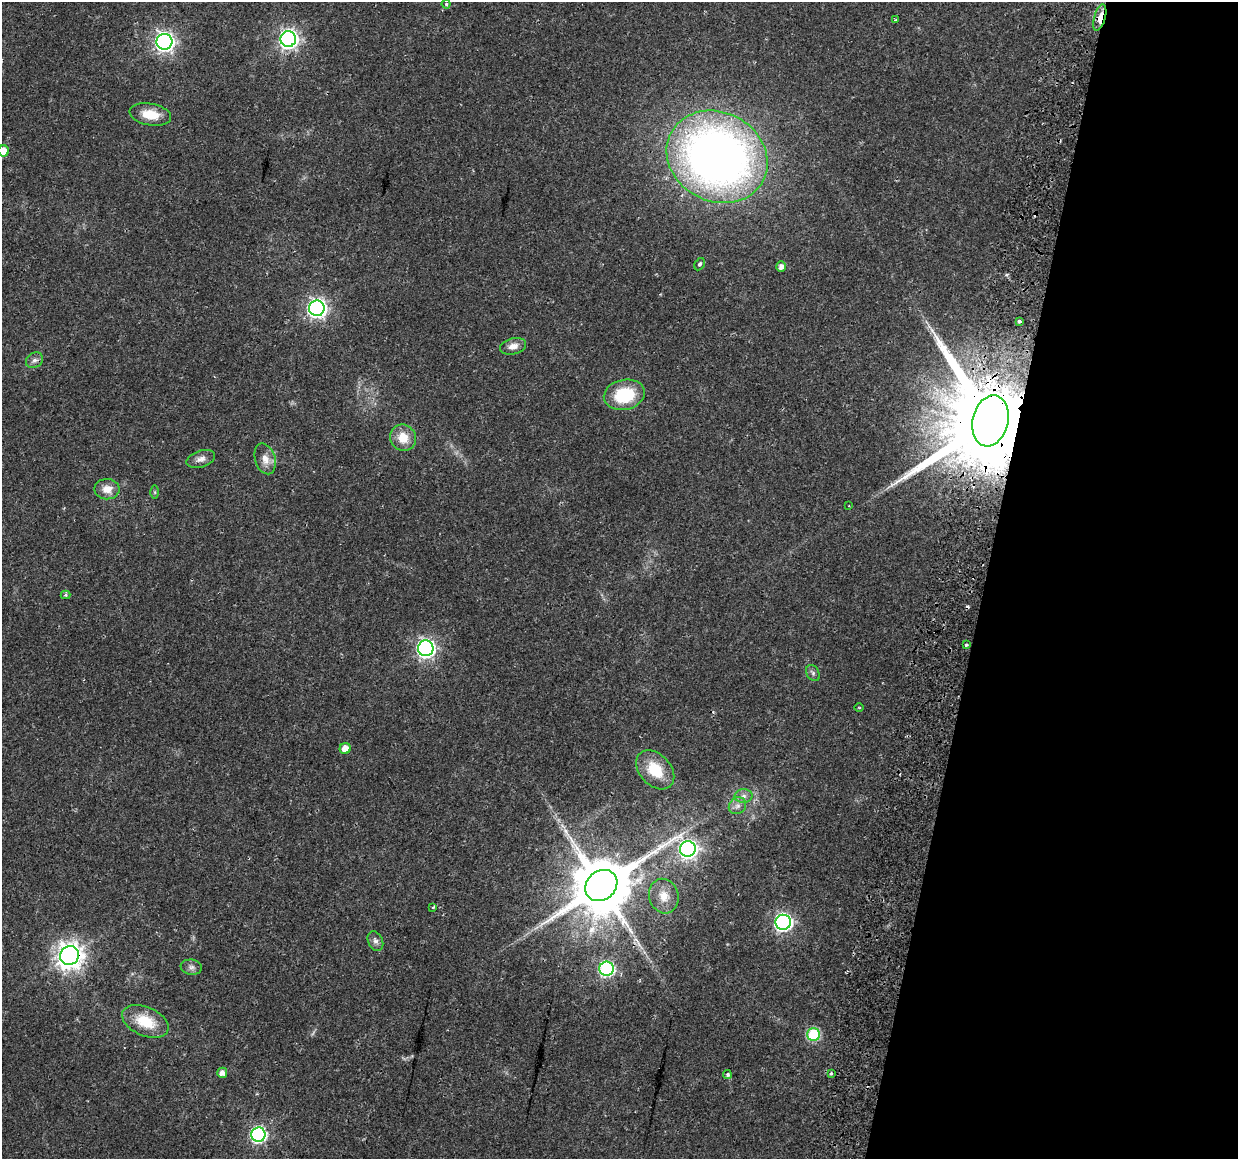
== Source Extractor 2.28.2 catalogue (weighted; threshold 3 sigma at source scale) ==
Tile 8 of 4 x 4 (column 4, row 2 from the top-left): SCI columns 3771-5006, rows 2600-3756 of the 5079 x 5259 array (HDU 1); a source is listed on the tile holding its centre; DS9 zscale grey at full resolution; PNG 1240 x 1161 px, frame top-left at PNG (2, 2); each listed source drawn as its Kron ellipse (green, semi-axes under 4 px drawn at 4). Shown black and unused: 20% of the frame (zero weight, under 2 of 3 exposures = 5% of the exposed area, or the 3 px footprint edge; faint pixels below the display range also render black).
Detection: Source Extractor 2.28.2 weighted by HDU 2 'WHT'; one run over the whole footprint, this tile lists its part. Background 0.0172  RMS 0.0026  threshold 0.0119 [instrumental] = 3 sigma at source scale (4.5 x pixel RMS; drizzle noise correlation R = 1.50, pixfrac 1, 0.0396/0.0396 arcsec/px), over >= 5 px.
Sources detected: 50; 4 cosmic-ray / hot-pixel residue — neither listed nor drawn; the other 46 listed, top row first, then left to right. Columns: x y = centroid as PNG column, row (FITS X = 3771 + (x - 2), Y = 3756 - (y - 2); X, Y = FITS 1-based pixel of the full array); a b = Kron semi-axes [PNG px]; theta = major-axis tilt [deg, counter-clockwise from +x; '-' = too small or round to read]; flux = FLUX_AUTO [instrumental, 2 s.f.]
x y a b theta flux
446 4 4 4 - 0.35
1100 18 13 5 74 2.8
895 20 4 2 - 0.2
288 39 8 7 - 110
164 42 8 8 - 130
150 115 21 11 -10 5.6
3 151 5 5 - 4.5
717 157 52 44 -28 220
700 264 6 4 59 0.47
781 267 5 5 - 1.4
317 308 8 8 - 120
1019 321 3 3 - 1.5
513 346 13 8 14 1.9
34 360 9 7 33 1
624 395 21 15 12 13
990 421 26 18 76 7500
403 438 13 12 - 4.7
201 459 15 8 17 1.7
265 459 16 10 -73 2.8
107 489 12 10 -1 3.2
155 492 6 4 -89 0.37
849 506 3 2 - 0.2
65 595 5 4 - 0.38
966 645 4 3 - 0.49
426 648 8 7 - 96
813 673 9 6 -59 0.73
859 707 4 3 - 0.22
345 748 6 5 - 3.3
655 770 22 15 -47 7.8
744 796 9 7 1 1.2
737 806 9 8 - 1.3
688 849 8 7 - 110
601 885 17 14 41 2300
664 896 17 14 -75 3.7
433 907 3 3 - 0.57
783 922 8 7 - 87
375 941 10 7 -65 1.1
69 956 10 9 - 290
191 967 11 7 -8 1.1
606 969 7 7 - 51
145 1021 25 14 -23 8.4
813 1035 6 6 - 24
222 1073 5 5 - 1.7
831 1073 3 3 - 0.44
727 1074 4 4 - 0.52
258 1135 7 7 - 57
Overlapping masked pixels (flux is a lower limit): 4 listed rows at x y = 1100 18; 990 421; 601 885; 69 956
Isophote crosses this tile's border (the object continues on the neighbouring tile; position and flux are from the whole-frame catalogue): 1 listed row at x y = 3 151